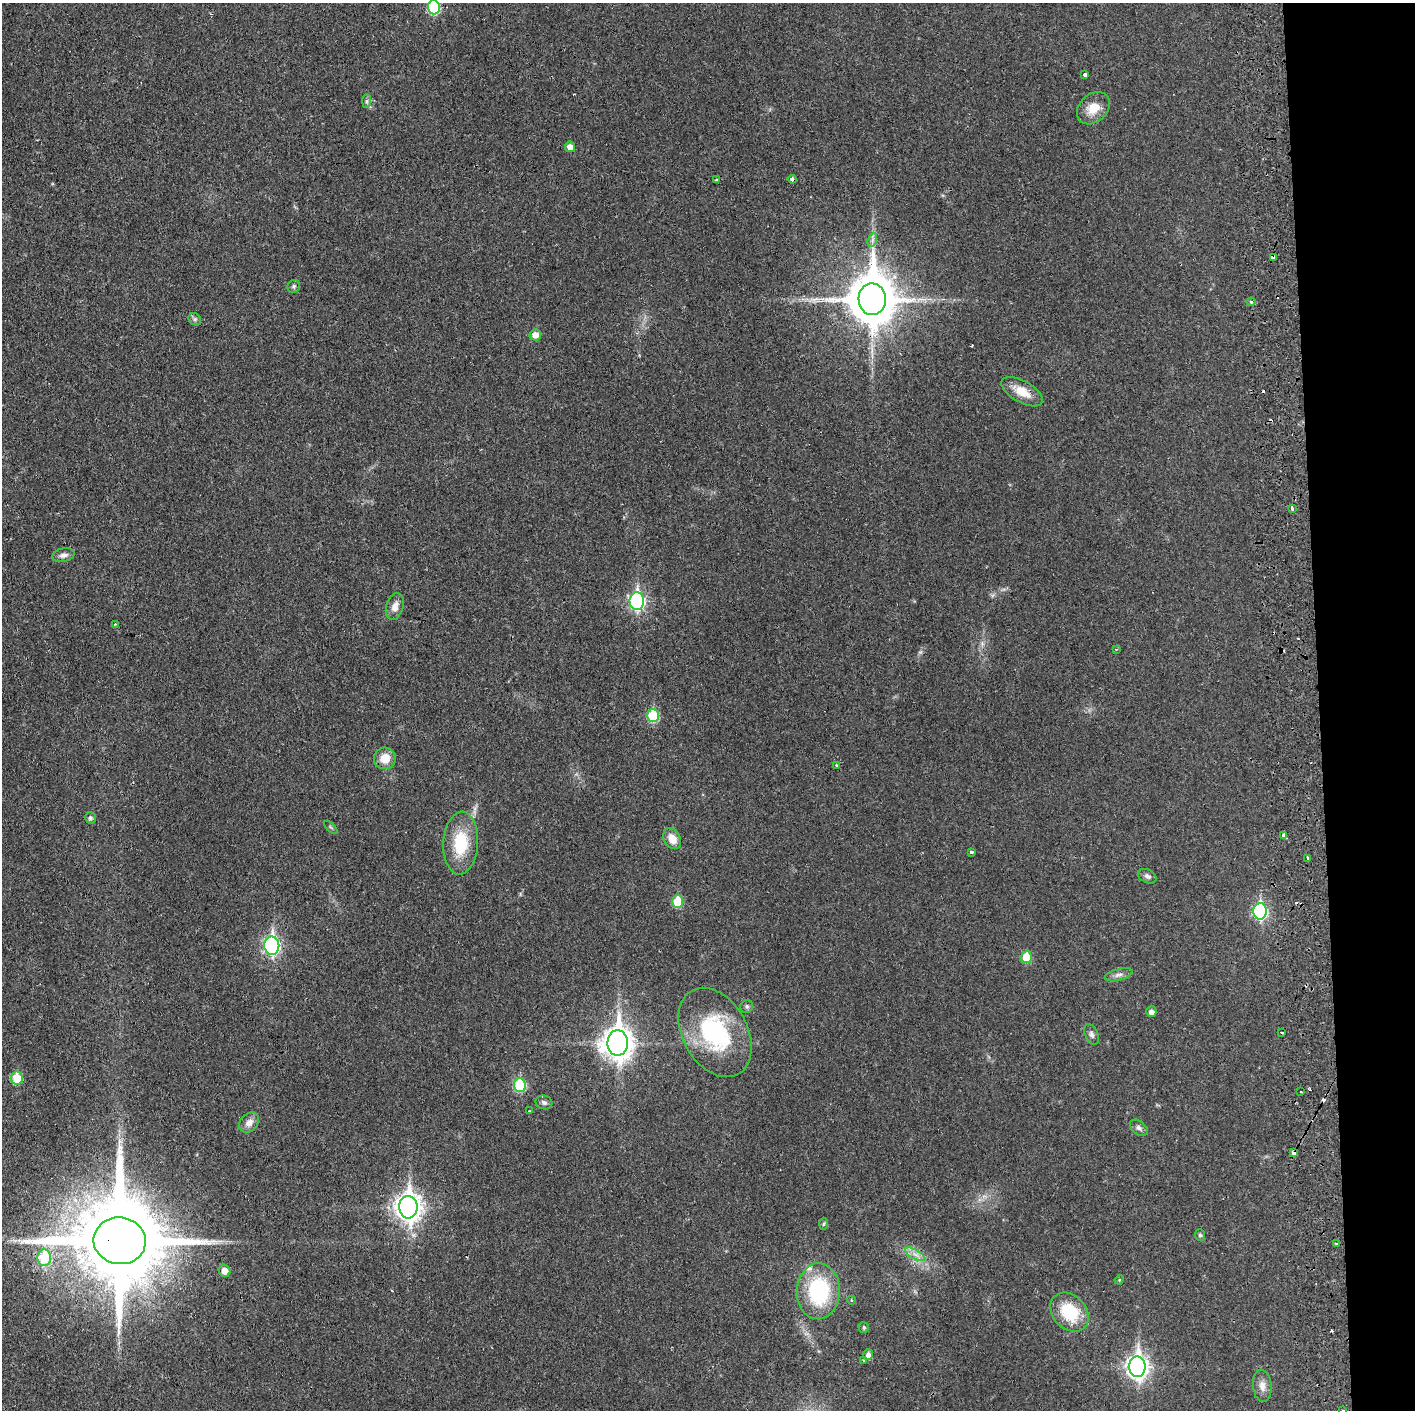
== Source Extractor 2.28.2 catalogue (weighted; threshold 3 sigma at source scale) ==
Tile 6 of 3 x 3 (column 3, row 2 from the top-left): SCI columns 2889-4301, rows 1415-2822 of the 4364 x 4233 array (HDU 1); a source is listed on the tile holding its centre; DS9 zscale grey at full resolution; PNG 1417 x 1412 px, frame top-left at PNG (2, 3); each listed source drawn as its Kron ellipse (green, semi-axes under 4 px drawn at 4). Shown black and unused: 7% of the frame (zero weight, under 2 of 3 exposures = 3% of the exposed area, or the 3 px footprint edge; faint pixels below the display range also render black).
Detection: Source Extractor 2.28.2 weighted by HDU 2 'WHT'; one run over the whole footprint, this tile lists its part. Background 0.0455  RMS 0.005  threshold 0.0224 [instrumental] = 3 sigma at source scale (4.5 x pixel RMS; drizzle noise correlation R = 1.50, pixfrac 1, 0.05/0.05 arcsec/px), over >= 5 px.
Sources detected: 78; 8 cosmic-ray / hot-pixel residue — neither listed nor drawn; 1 inside a brighter listed object's ellipse — not listed separately; the other 69 listed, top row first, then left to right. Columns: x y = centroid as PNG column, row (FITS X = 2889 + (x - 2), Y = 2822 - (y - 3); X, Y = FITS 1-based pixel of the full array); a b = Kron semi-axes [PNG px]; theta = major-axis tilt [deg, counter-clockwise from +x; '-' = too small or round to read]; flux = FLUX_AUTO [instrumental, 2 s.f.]
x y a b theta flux
434 7 7 6 - 39
1085 75 4 3 - 2
367 101 7 4 89 0.98
1093 108 18 13 43 7.9
570 147 5 5 - 3.4
792 179 4 3 - 6
716 180 3 3 - 4
872 240 7 4 71 1.3
1273 257 4 3 - 2.3
294 286 7 6 - 1.1
872 299 16 13 -87 2300
1251 302 4 4 - 0.57
195 319 7 5 -46 1.2
535 335 6 5 - 4
1022 392 23 10 -29 8.4
1292 509 3 3 - 2
63 555 11 6 12 2.3
637 601 9 7 -88 110
395 607 13 8 73 3.9
115 624 3 3 - 0.47
1116 649 4 2 - 0.33
653 716 6 6 - 28
385 758 11 10 - 7.4
837 766 4 4 - 1.1
90 818 6 5 - 1.3
331 827 8 3 -45 0.6
1284 836 4 3 - 3.6
672 839 11 8 -59 5.8
461 843 31 17 87 22
971 852 3 3 - 1.7
1308 858 3 3 - 0.8
1147 876 10 6 -26 1.8
678 901 6 5 - 17
1260 911 8 7 - 84
272 946 9 7 -89 130
1026 957 6 5 - 12
1119 975 14 5 15 2.1
747 1006 7 6 - 1.2
1151 1012 5 5 - 2.3
715 1032 48 32 -61 51
1282 1032 4 3 - 8
1092 1034 11 6 -67 1.6
618 1043 12 10 -90 630
17 1078 6 6 - 12
520 1085 7 6 - 34
1301 1092 2 2 - 0.45
544 1102 8 6 -17 1.5
529 1111 4 2 - 0.46
249 1122 11 8 45 3.4
1139 1128 10 6 -39 1.7
1293 1153 4 3 - 2.9
408 1207 11 9 -88 460
823 1224 6 4 88 0.7
1200 1235 6 5 - 0.94
120 1241 26 23 -8 9600
1336 1243 4 2 - 0.51
915 1254 11 4 -30 2.5
44 1258 8 7 - 24
225 1271 6 5 - 4.3
1119 1280 5 4 - 0.47
818 1291 28 21 88 43
851 1300 4 3 - 0.4
1069 1312 22 16 -47 23
864 1327 5 5 - 0.87
868 1355 5 5 - 2.4
863 1360 3 3 - 0.6
1137 1367 10 8 -89 280
1262 1386 16 9 -84 3.8
1342 1410 3 2 - 0.96
Overlapping masked pixels (flux is a lower limit): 6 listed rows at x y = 792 179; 1273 257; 872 299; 1284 836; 1293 1153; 120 1241
Isophote crosses this tile's border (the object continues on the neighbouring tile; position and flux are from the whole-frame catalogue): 2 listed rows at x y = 434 7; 1342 1410